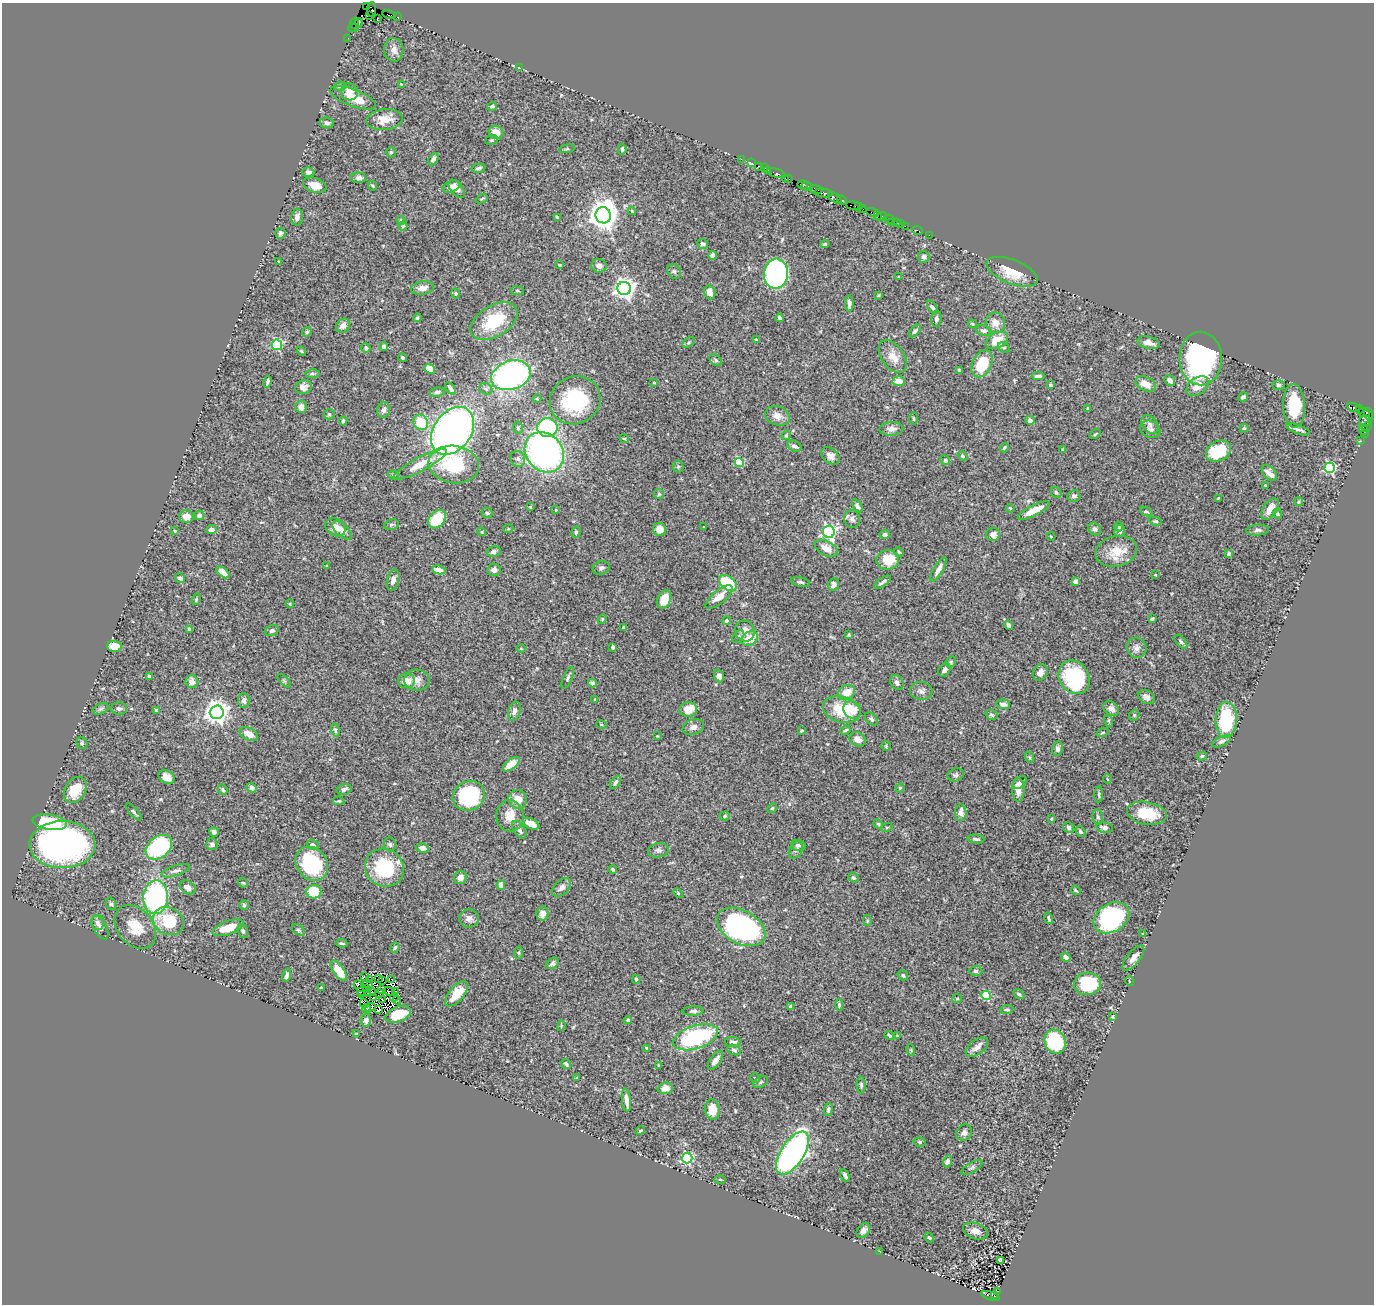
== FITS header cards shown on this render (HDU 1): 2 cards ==
NAXIS1  =                 1372
NAXIS2  =                 1302

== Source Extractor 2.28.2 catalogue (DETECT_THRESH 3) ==
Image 1372 x 1302 px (HDU 1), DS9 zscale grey, 1 PNG px = 1 image px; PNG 1376 x 1306 px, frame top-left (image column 1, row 1302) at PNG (2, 3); each listed source drawn as its Kron ellipse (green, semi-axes under 4 px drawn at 4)
Background 0.639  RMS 0.023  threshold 0.0703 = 3 sigma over >= 5 px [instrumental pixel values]
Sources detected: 472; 8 with non-positive FLUX_AUTO (blend fragments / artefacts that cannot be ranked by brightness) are neither listed nor drawn; the other 464 listed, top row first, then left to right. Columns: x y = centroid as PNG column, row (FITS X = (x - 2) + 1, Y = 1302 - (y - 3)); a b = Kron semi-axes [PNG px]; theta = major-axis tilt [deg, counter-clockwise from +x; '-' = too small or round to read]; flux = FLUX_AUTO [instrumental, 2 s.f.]
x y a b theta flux
366 7 3 2 - 13
371 9 7 4 84 85
389 15 7 3 -12 88
369 16 3 3 - 120
398 17 3 2 - 33
377 19 4 2 - 20
354 23 6 3 63 35
359 23 4 3 - 83
354 28 5 3 - 78
348 38 2 2 - 17
394 50 12 9 -85 10
520 68 4 2 - 1.6
401 84 3 3 - 0.92
340 86 6 4 14 3.8
349 92 9 8 - 15
353 98 24 8 -20 30
492 106 5 4 - 2.8
384 120 18 10 4 22
327 123 7 5 -6 4.3
496 132 7 6 - 17
492 140 6 5 - 2.4
567 149 7 3 13 1.8
622 149 5 3 - 3
391 152 5 5 - 2.8
433 159 7 4 59 5.4
741 159 2 2 - 27
752 163 4 2 - 30
758 166 2 2 - 35
478 168 7 4 13 3.3
765 168 3 2 - 25
768 170 2 2 - 25
308 172 6 5 - 4.3
776 173 9 2 -18 110
359 178 7 5 -3 5.3
785 178 2 2 - 19
789 179 3 2 - 45
315 185 12 7 -18 21
803 185 5 4 - 140
372 186 5 4 - 1.9
451 186 9 5 22 7.5
807 186 5 3 - 57
457 189 11 6 -51 12
816 190 7 3 -8 250
823 193 9 3 -6 380
835 198 8 3 -39 180
482 199 6 3 22 1.6
842 200 6 3 -44 150
854 206 8 3 -8 160
858 207 3 3 - 81
862 209 4 2 - 78
632 211 4 4 - 2.1
873 213 6 2 -17 92
603 215 8 7 - 2500
878 215 3 2 - 60
297 217 8 6 87 7.6
557 217 3 3 - 2.6
881 217 6 3 8 110
889 219 5 3 - 48
401 220 4 3 - 1.5
891 222 2 2 - 35
896 222 3 3 - 80
900 224 3 2 - 17
403 226 4 4 - 1.8
905 226 2 2 - 33
917 230 5 3 - 39
280 233 5 5 - 3.3
929 235 2 2 - 24
703 244 5 5 - 4.4
825 244 4 4 - 2.1
713 255 4 4 - 7.9
924 257 6 5 - 4.7
279 262 4 3 - 1.2
560 265 3 3 - 1.6
599 266 7 6 - 8.1
674 271 8 6 -54 3.9
1012 272 27 12 -22 41
776 274 15 12 85 280
899 277 3 2 - 1.1
422 288 12 6 10 10
624 288 7 6 - 930
517 291 6 3 -8 1.9
710 292 7 5 -72 13
456 293 5 4 - 2.3
878 295 4 3 - 1.4
849 303 8 4 -88 7.5
932 307 7 4 -55 3.2
417 318 4 3 - 2.5
779 318 4 3 - 2.9
936 319 8 5 87 4.2
494 321 26 15 31 69
995 323 10 9 - 13
972 324 4 3 - 1.9
343 326 7 6 - 8.8
915 331 7 4 47 3.2
983 331 7 5 -7 5.5
307 332 5 4 - 2.3
756 340 3 2 - 1.5
997 340 12 7 28 27
689 342 7 4 32 2.4
1149 343 11 6 -16 10
277 345 5 5 - 140
384 346 4 4 - 4.2
1004 347 6 4 -29 2.7
366 348 5 4 - 3.8
301 351 5 3 - 1.5
893 357 18 11 -54 19
402 358 4 3 - 2.9
1201 359 27 21 -89 280
716 360 7 5 -43 3.4
982 364 14 9 62 64
429 369 5 4 - 24
959 370 4 3 - 2
312 374 7 4 0 2.7
511 375 20 14 18 410
1038 376 6 3 2 4.6
899 381 6 5 - 16
1170 381 6 4 -52 8.6
267 382 6 3 77 3.5
654 382 4 2 - 1.1
1145 384 10 7 -27 17
1050 385 4 3 - 3.6
1278 385 6 5 - 2.7
1198 386 12 8 37 17
303 387 8 7 - 8.4
451 388 7 3 -52 5.1
486 389 7 5 -29 3.1
437 392 7 4 7 3.2
1243 397 5 4 - 2.8
537 399 4 3 - 1.3
575 400 26 23 29 130
1294 406 22 11 -87 69
301 407 6 6 - 8.4
1354 407 7 3 -17 200
1088 409 3 3 - 2.7
1360 409 4 3 - 26
384 410 8 6 72 5
1364 413 6 3 -9 21
329 414 5 5 - 2.3
1368 414 6 2 -74 43
777 416 13 9 -20 11
913 418 6 3 -89 1.6
1030 420 4 4 - 6.4
343 421 4 3 - 2.6
1365 421 6 5 - 260
421 422 8 7 - 53
1150 424 10 7 -53 6.2
1367 427 6 3 47 23
518 428 6 4 -76 2.5
547 428 10 9 - 140
1244 428 4 4 - 2.1
891 429 12 7 3 8.9
1150 429 10 8 -26 6.7
1298 429 13 3 -20 5.2
1363 429 5 3 - 75
453 431 26 18 54 720
1095 434 6 3 36 1.9
1364 434 3 2 - 25
786 435 5 4 - 1.7
624 439 5 3 - 1.6
1360 441 3 2 - 9.6
794 446 7 5 -25 4.6
1004 448 5 4 - 2.2
1062 450 3 2 - 1.1
1218 451 13 10 28 58
544 452 21 18 -49 510
830 456 10 7 -39 10
963 456 5 4 - 2.6
518 459 8 7 - 4.5
945 460 5 4 - 3
739 462 4 4 - 77
420 464 30 7 28 31
454 465 25 18 -7 93
678 467 6 5 - 2.4
1330 468 5 5 - 190
1269 473 9 5 -47 9.8
394 475 6 4 4 3.3
1265 485 3 2 - 1.1
1056 492 6 5 - 2.9
659 494 5 5 - 1.9
1074 496 6 5 - 5
1218 498 4 3 - 1.4
1299 502 4 4 - 2
857 506 7 4 -61 4
530 507 3 3 - 1.4
1010 508 4 3 - 1.3
1270 509 12 7 57 14
556 510 4 3 - 1.5
1034 510 17 5 26 28
1146 512 7 3 -25 2.9
487 513 5 5 - 2.4
1277 514 5 4 - 2
199 515 5 4 - 5.4
186 516 7 6 - 11
437 519 10 7 49 46
852 519 9 7 -73 5.8
1155 521 6 4 -10 2.2
391 525 7 5 16 3.2
335 527 11 8 -33 15
704 527 2 2 - 0.93
1119 527 5 4 - 1.6
211 529 5 4 - 7.3
508 529 5 3 - 1.3
660 529 7 6 - 14
1095 529 7 5 -45 4.7
342 530 12 6 -43 7.7
1258 530 11 5 3 4.5
175 531 4 3 - 1.5
1120 531 6 5 - 4.2
482 532 4 3 - 1.2
576 532 6 4 79 2.6
829 532 6 6 - 350
885 534 5 4 - 4.6
993 534 7 6 - 8.7
1051 536 4 3 - 1.1
826 548 13 7 -28 16
494 551 7 5 13 5.3
1116 551 21 15 12 31
899 552 5 4 - 2.1
1229 554 4 3 - 2.9
888 560 11 10 - 41
327 566 3 3 - 1.4
601 568 8 6 19 4.7
938 569 14 4 61 9.6
439 570 7 4 -13 12
494 570 6 6 - 7.1
223 572 7 4 -40 15
1155 575 3 2 - 1.2
180 578 5 4 - 4.7
393 580 10 6 76 7.8
1076 581 4 4 - 14
800 582 10 4 -13 3.7
882 582 10 3 36 4
728 583 10 6 -40 80
834 585 6 5 - 5.5
719 597 16 6 40 18
196 599 6 4 70 1.9
664 599 9 6 66 24
290 604 4 4 - 1.7
602 619 5 4 - 1.9
1152 619 4 3 - 2.2
726 621 4 4 - 2.9
1008 625 5 3 - 5.9
623 627 3 2 - 1.4
189 629 4 3 - 7.3
272 631 7 5 17 4.4
745 631 11 9 -67 12
849 635 3 3 - 2.5
738 636 7 5 48 3.2
750 638 9 6 27 26
1181 642 8 4 -49 3.5
114 646 7 5 -4 28
613 647 4 3 - 3.7
1136 648 10 9 - 8.9
521 649 5 3 - 1.6
951 662 6 5 - 2
945 670 7 5 55 5
1040 672 8 7 - 9.3
719 676 6 5 - 4.9
149 677 4 3 - 3.8
1074 677 17 14 -55 140
568 678 11 4 67 3.8
417 680 12 10 -4 11
191 681 6 6 - 8.7
284 681 8 3 -45 2.2
406 681 8 7 - 17
592 683 4 4 - 4.3
897 683 8 6 -59 5.5
921 691 11 9 -3 7.2
846 692 9 7 32 22
1147 697 9 6 -29 6.7
244 700 7 6 - 6.3
595 700 4 3 - 1.3
1003 704 7 5 -6 5.9
101 709 8 5 26 3.5
119 709 8 6 -1 4.1
688 709 9 7 14 24
1111 709 8 6 -35 8.9
842 710 19 13 -17 61
852 710 9 8 - 19
156 711 4 4 - 11
514 711 10 6 74 7
217 712 7 7 - 1300
992 715 6 4 -18 2.5
1134 715 6 5 - 2.1
871 719 7 5 -49 3.5
1226 720 18 10 88 94
1109 721 6 4 -71 2.1
601 724 5 3 - 1.5
693 727 11 7 19 8.8
335 730 7 4 -76 2.6
845 730 5 3 - 2.4
801 731 3 3 - 2
1102 733 6 3 19 1.6
249 734 10 6 -28 12
657 736 3 3 - 1.1
858 739 8 6 -27 10
1222 741 10 4 25 4.4
82 743 6 5 - 2.5
886 746 4 4 - 1.5
1057 749 7 5 80 5.6
1202 756 5 4 - 2.3
1029 757 6 4 -71 2.3
511 764 10 5 39 25
956 775 8 6 20 3.7
167 777 8 6 -35 11
1107 779 5 3 - 1.5
615 782 7 4 57 4.7
1020 783 8 5 42 7.5
251 788 5 4 - 4
900 788 4 4 - 1.8
344 789 7 5 17 5.2
75 790 14 10 57 32
223 790 5 4 - 2.6
1018 790 12 6 -87 12
1099 794 8 4 85 2.7
469 796 16 14 27 130
518 799 9 9 - 19
339 801 5 4 - 1.7
772 808 5 4 - 2
134 812 10 3 -50 2.7
961 813 8 5 89 11
1147 813 20 11 -10 49
510 816 16 13 -83 21
725 816 5 4 - 2.4
1098 817 8 5 -79 3.7
1051 819 4 3 - 1.3
50 822 17 7 -9 94
531 824 9 5 -24 13
878 824 5 4 - 1.8
887 827 5 3 - 1.4
1069 827 6 5 - 3.6
1105 827 9 5 -12 7
519 830 10 5 -56 5.8
1080 831 6 4 -55 3.3
214 832 5 4 - 4.3
976 839 8 4 -6 3.5
212 844 6 5 - 4.8
390 844 7 6 - 3.5
62 845 33 23 -1 590
313 845 6 4 -21 2.8
798 846 7 5 -11 3.7
159 847 15 10 38 170
422 848 6 4 -13 8.5
658 850 10 7 10 5.6
796 850 9 6 61 4.5
312 864 18 15 -52 120
384 868 20 18 -37 100
613 869 4 4 - 2.7
176 871 14 5 19 6
460 877 6 6 - 11
853 878 5 4 - 2.5
243 883 5 4 - 2
501 885 4 4 - 8.8
188 887 8 6 -31 9.5
562 887 11 7 44 7.8
1076 890 5 2 - 2.2
314 892 7 6 - 57
678 893 5 3 - 1.5
155 897 17 12 87 260
111 904 6 5 - 2.6
244 905 4 4 - 2.5
542 913 7 6 - 12
469 918 10 9 - 7.8
1049 918 6 3 -73 3
1111 918 19 14 32 250
168 921 16 13 -28 69
867 921 5 4 - 2
97 922 7 6 - 5.3
135 927 24 18 -51 34
741 927 26 16 -29 350
100 928 13 6 -61 5.6
228 928 16 6 20 31
298 930 7 4 -37 2.6
243 931 7 5 -71 3.8
1143 934 3 3 - 1.8
342 943 6 3 -8 2.4
395 947 5 4 - 2.7
519 953 6 3 82 1.8
1066 957 5 4 - 6.8
1133 958 15 6 51 13
552 963 7 5 37 4.1
339 970 11 5 -56 29
976 971 7 5 1 3
287 975 7 4 73 4.1
903 975 5 4 - 3.3
364 976 4 2 - 1.8
379 979 2 2 - 2.1
392 979 3 2 - 1.9
636 979 4 3 - 2.4
370 980 2 2 - 0.61
382 980 3 2 - 1.2
1129 981 5 3 - 1.1
358 984 3 2 - 0.45
368 984 5 2 - 0.079
1088 984 13 11 6 76
321 988 3 3 - 2.1
367 988 4 2 - 4.8
381 990 4 2 - 0.15
360 991 3 2 - 3.5
389 991 6 2 -22 1.6
395 991 3 2 - 2.2
370 992 5 2 - 1.4
379 993 3 2 - 2.8
367 994 4 2 - 3.6
457 994 15 7 49 32
1019 994 6 4 -37 2.7
362 995 2 2 - 0.92
986 995 4 4 - 79
373 997 2 2 - 1.1
394 997 4 2 - 2.3
957 999 5 4 - 1.9
382 1000 2 2 - 1.7
397 1000 4 2 - 1.6
364 1004 4 2 - 0.38
839 1005 6 4 -86 2.9
791 1006 3 3 - 3.6
370 1007 5 4 - 2.3
366 1008 4 2 - 2.9
379 1010 3 3 - 1.5
1007 1010 6 4 3 2.9
693 1011 10 4 3 4
398 1014 13 7 22 35
1113 1017 4 4 - 2.7
366 1020 6 5 - 6.9
628 1020 4 4 - 3.1
561 1026 5 3 - 1.4
356 1034 4 3 - 1.5
889 1035 5 3 - 3
897 1036 3 3 - 1.3
696 1037 23 11 18 150
1055 1041 12 10 -66 110
733 1042 8 5 -1 5.6
977 1047 13 7 37 8.7
647 1048 4 3 - 2
734 1050 7 5 -24 3.8
911 1050 6 3 -73 1.6
715 1060 11 5 54 8.5
566 1064 5 3 - 3.7
659 1065 3 2 - 1.6
577 1078 3 3 - 1.3
755 1078 5 4 - 2.3
761 1082 8 5 27 3.2
861 1085 8 4 -89 3.6
665 1088 7 6 - 13
626 1100 11 4 -82 12
828 1109 6 4 84 3.5
712 1110 10 7 -82 21
640 1131 5 3 - 2
964 1133 8 7 - 5.7
920 1142 6 4 -16 2.6
792 1153 24 11 57 520
687 1158 5 5 - 190
947 1161 6 4 73 3.8
972 1167 12 4 30 3.6
845 1175 6 3 -62 4.1
720 1179 5 3 - 1.7
863 1230 8 5 54 6.5
975 1231 13 8 -19 10
929 1238 5 3 - 2.2
880 1252 3 2 - 2.2
1000 1260 3 3 - 1.8
997 1291 3 2 - 60
991 1296 9 3 -20 480
994 1296 4 3 - 170
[8 non-positive-flux detections neither listed nor drawn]